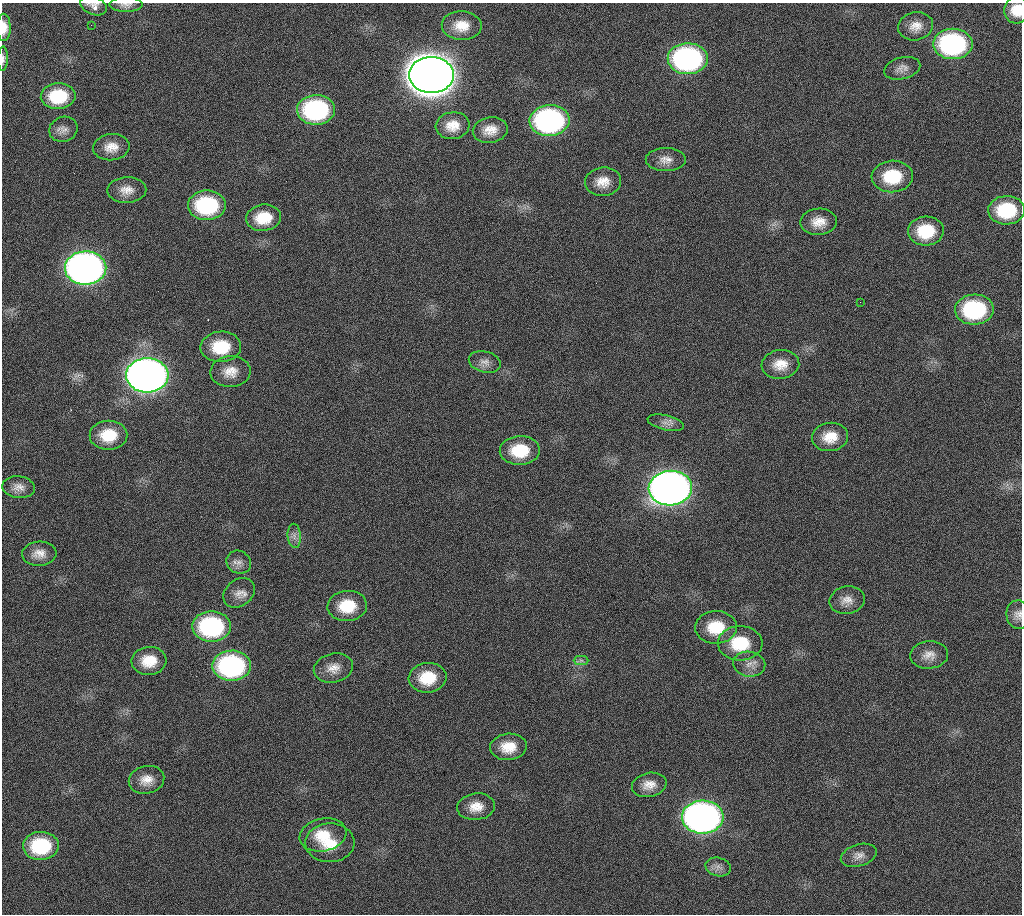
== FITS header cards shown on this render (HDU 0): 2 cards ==
NAXIS1  =                 1020 / length of data axis 1
NAXIS2  =                 912  / length of data axis 2

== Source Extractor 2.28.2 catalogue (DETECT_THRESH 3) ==
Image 1020 x 912 px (HDU 0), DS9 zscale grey, 1 PNG px = 1 image px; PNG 1024 x 916 px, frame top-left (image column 1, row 912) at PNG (2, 3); each listed source drawn as its Kron ellipse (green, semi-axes under 4 px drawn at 4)
Background 333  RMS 18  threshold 55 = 3 sigma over >= 5 px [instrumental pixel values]
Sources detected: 69; all 69 listed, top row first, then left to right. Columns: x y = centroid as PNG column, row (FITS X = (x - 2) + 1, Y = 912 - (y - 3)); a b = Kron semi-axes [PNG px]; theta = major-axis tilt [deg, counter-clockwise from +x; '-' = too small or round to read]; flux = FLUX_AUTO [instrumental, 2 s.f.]
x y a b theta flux
126 4 17 7 0 6.8e+03
94 6 14 9 -21 8.3e+03
1017 10 13 12 - 2.2e+04
91 25 2 2 - 5.9e+03
462 26 20 14 -2 2.4e+04
916 26 18 14 11 1.6e+04
4 27 13 7 -90 1.5e+04
953 44 20 15 0 2.4e+05
3 59 12 5 88 4.1e+03
688 59 20 15 0 3.4e+05
902 68 18 11 14 9.7e+03
431 75 22 18 0 4.6e+06
58 96 17 13 4 5.5e+04
316 110 19 15 2 1.9e+05
549 121 20 15 2 3.4e+05
453 126 17 13 7 2.0e+04
63 129 14 12 21 9.3e+03
490 130 17 12 9 1.8e+04
111 147 18 13 7 1.8e+04
666 160 20 11 0 1.3e+04
892 176 21 16 4 5.7e+04
603 182 18 14 6 2.0e+04
127 190 19 13 2 1.6e+04
207 205 19 15 2 1.2e+05
1006 210 18 14 2 7.3e+04
264 218 18 13 7 3.4e+04
819 222 18 13 2 1.9e+04
926 231 18 14 4 5.1e+04
86 268 21 16 1 1.0e+06
860 302 2 2 - 4.6e+03
974 309 19 15 3 1.3e+05
221 347 20 15 3 4.9e+04
485 362 16 10 -14 9.6e+03
780 364 19 14 7 2.2e+04
230 372 20 15 4 2.0e+04
147 375 21 17 0 1.5e+06
666 423 18 7 -13 8.3e+03
108 435 19 14 1 3.9e+04
830 437 18 14 6 2.5e+04
520 450 20 14 2 4.8e+04
19 487 16 11 -8 1.1e+04
670 488 22 17 4 1.5e+06
294 536 12 6 -85 6.9e+03
39 554 17 12 4 1.4e+04
239 562 12 11 - 8.5e+03
239 593 17 13 39 1.2e+04
847 600 17 13 11 1.4e+04
347 606 20 15 5 4.2e+04
1018 615 14 12 -83 8.8e+03
212 626 19 15 0 1.7e+05
716 627 21 16 1 4.5e+04
740 643 22 17 0 5.4e+04
929 655 19 14 4 1.4e+04
581 660 7 4 0 3.1e+03
149 661 17 14 4 2.9e+04
749 664 16 12 -9 1.2e+04
232 666 19 15 1 2.5e+05
333 668 20 14 13 1.7e+04
428 678 19 15 6 4.3e+04
508 747 18 13 4 2.6e+04
146 780 18 14 14 1.7e+04
649 785 17 12 12 1.5e+04
476 807 19 13 7 2.0e+04
703 817 21 16 1 8.7e+05
323 835 24 16 12 3.4e+04
330 843 24 19 1 3.8e+04
41 846 18 14 2 8.2e+04
859 855 18 11 17 1.1e+04
718 867 13 9 -15 7.9e+03
At the frame edge (FLAGS 8, measured only in part): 6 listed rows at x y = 126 4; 94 6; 1017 10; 4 27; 3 59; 1018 615